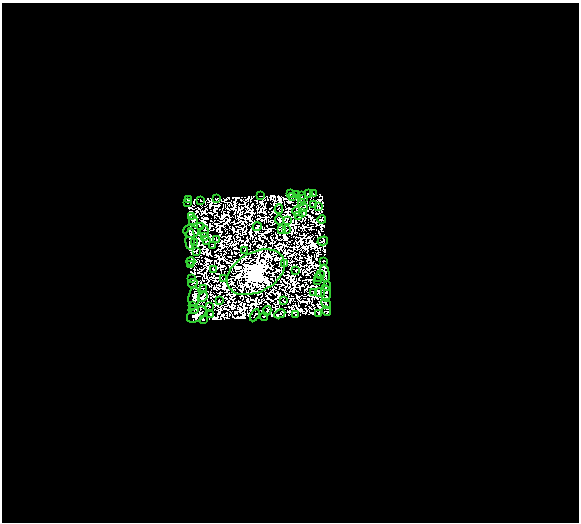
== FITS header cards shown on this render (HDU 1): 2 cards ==
NAXIS1  =                  577
NAXIS2  =                  520

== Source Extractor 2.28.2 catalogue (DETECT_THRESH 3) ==
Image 577 x 520 px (HDU 1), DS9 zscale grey, 1 PNG px = 1 image px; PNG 581 x 524 px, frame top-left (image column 1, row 520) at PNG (2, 3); each listed source drawn as its Kron ellipse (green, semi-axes under 4 px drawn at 4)
Background 0.0551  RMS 4.0e-07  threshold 1.20e-06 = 3 sigma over >= 5 px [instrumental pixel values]
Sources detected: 165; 88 with non-positive FLUX_AUTO (blend fragments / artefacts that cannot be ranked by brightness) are neither listed nor drawn; the other 77 listed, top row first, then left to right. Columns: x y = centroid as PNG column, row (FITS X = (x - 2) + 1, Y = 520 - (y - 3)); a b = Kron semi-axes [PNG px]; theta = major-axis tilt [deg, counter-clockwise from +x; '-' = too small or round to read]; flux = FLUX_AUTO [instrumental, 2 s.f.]
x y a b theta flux
291 194 2 2 - 0.22
297 194 3 2 - 0.17
308 194 4 3 - 0.65
313 194 4 2 - 0.29
260 195 2 2 - 0.2
301 196 3 2 - 0.077
293 197 2 2 - 0.47
216 198 3 2 - 0.16
303 198 2 2 - 0.36
188 199 3 3 - 0.46
201 200 3 2 - 0.2
301 202 4 2 - 0.19
188 203 3 2 - 0.83
314 205 4 2 - 0.53
319 206 3 2 - 0.24
304 207 4 2 - 0.057
279 209 5 2 - 0.15
297 211 4 3 - 0.32
303 213 4 3 - 0.97
298 215 3 2 - 0.59
192 216 3 2 - 0.17
322 219 4 3 - 0.13
193 220 5 3 - 0.71
279 220 5 3 - 1
287 220 4 2 - 0.53
200 227 3 2 - 0.31
257 227 4 2 - 0.32
287 229 3 2 - 0.41
282 230 3 3 - 0.23
191 231 7 6 - 1.9
204 231 5 2 - 0.2
204 237 3 2 - 0.032
190 239 10 4 88 2.1
217 240 3 2 - 0.36
206 241 3 3 - 0.17
323 241 5 4 - 0.28
194 242 2 2 - 0.27
213 245 3 2 - 0.37
245 250 2 2 - 0.5
196 251 3 2 - 0.095
191 261 4 3 - 0.69
323 261 2 2 - 0.6
285 264 2 2 - 0.38
191 265 4 3 - 0.53
214 269 3 2 - 0.29
296 270 2 2 - 0.28
256 272 31 20 28 1300
325 273 9 4 -80 0.42
320 275 4 2 - 0.17
191 278 2 2 - 0.19
224 278 2 2 - 0.36
319 278 4 2 - 0.5
317 280 2 2 - 0.05
193 283 5 2 - 0.21
327 286 4 2 - 0.39
204 288 3 2 - 0.22
313 292 4 2 - 0.34
320 293 5 4 - 1
326 293 8 4 -89 1.6
194 297 10 5 83 0.93
203 297 5 3 - 0.18
219 301 3 2 - 0.47
284 301 4 2 - 0.54
326 304 6 2 -45 0.18
193 305 3 2 - 0.43
209 306 2 2 - 0.32
194 309 5 2 - 0.45
267 311 5 2 - 0.48
326 311 5 3 - 0.047
197 314 11 6 33 3.2
210 314 3 2 - 0.48
280 314 6 2 27 0.26
318 314 3 2 - 0.22
255 315 6 2 58 0.088
296 315 3 2 - 0.84
264 317 4 2 - 0.32
203 320 3 3 - 0.3
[88 non-positive-flux detections neither listed nor drawn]